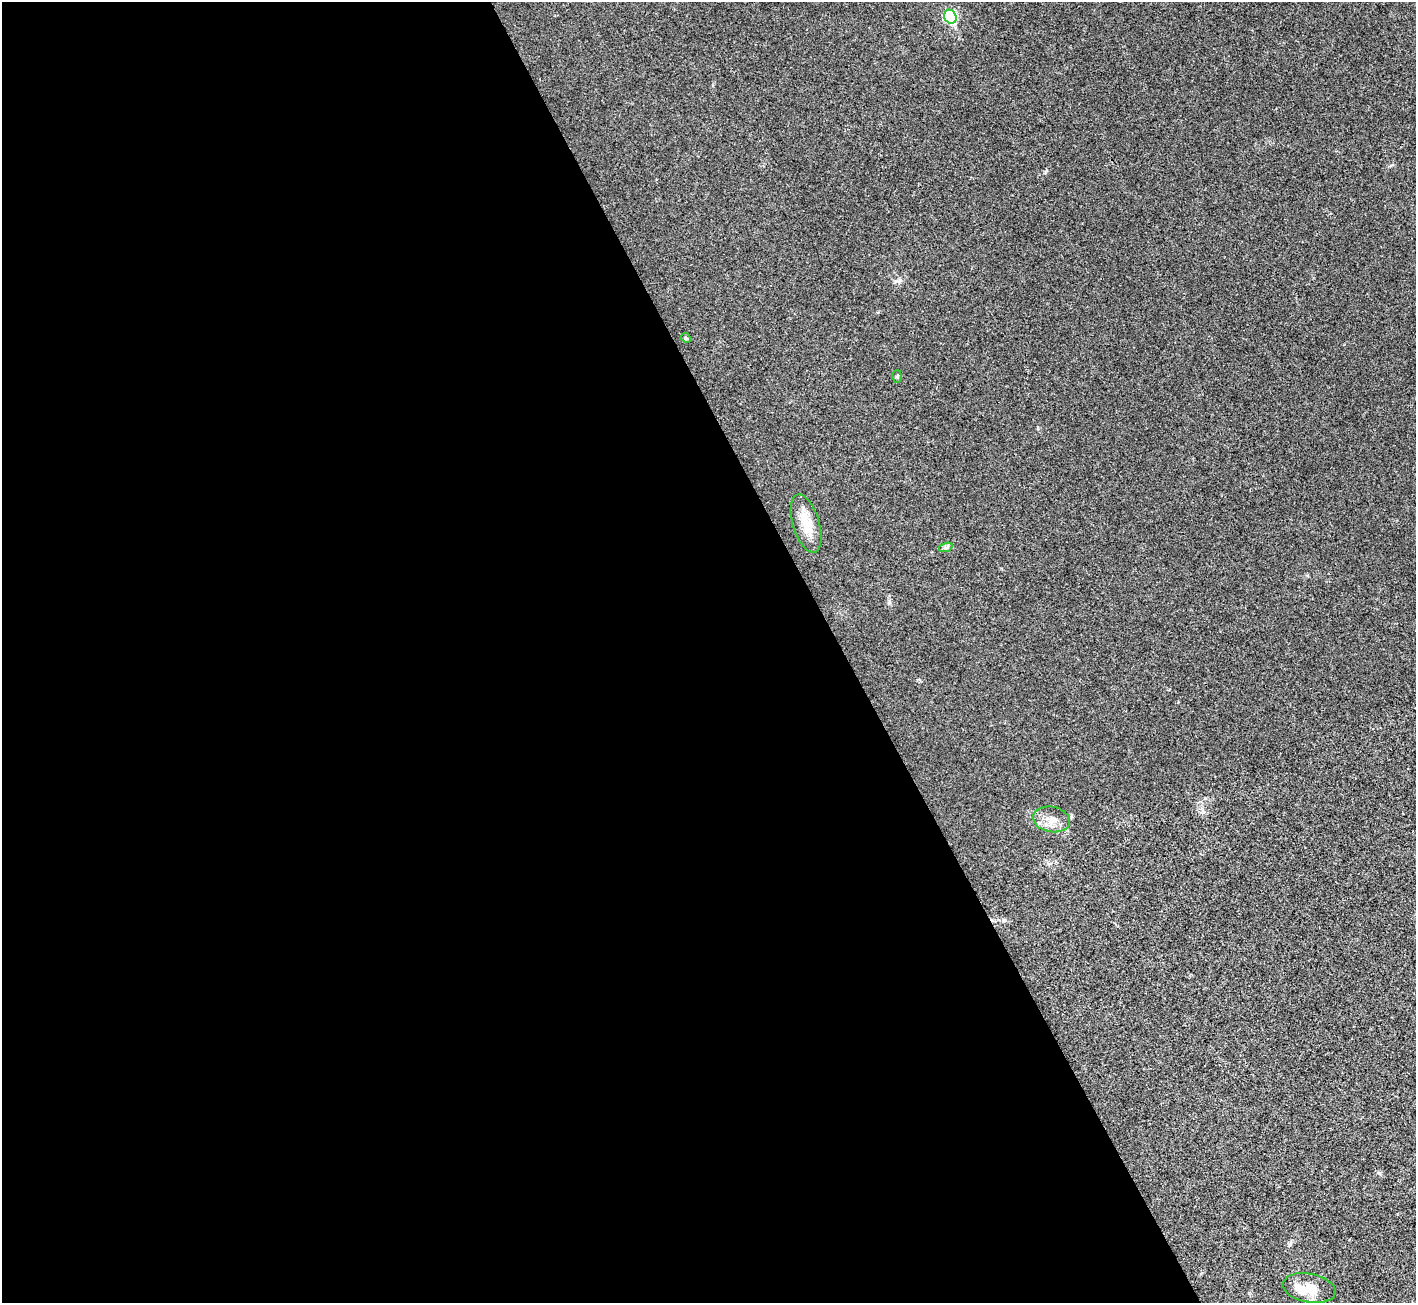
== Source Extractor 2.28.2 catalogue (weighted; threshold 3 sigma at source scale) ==
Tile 9 of 4 x 4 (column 1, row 3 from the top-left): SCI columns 5-1418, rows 1591-2891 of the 5661 x 5651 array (HDU 1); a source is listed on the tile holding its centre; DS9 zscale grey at full resolution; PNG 1418 x 1305 px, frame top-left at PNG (2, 2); each listed source drawn as its Kron ellipse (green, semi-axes under 4 px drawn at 4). Shown black and unused: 60% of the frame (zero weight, under 3 of 4 exposures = <1% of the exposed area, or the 3 px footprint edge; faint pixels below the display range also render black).
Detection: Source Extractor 2.28.2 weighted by HDU 2 'WHT'; one run over the whole footprint, this tile lists its part. Background 0.0216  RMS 0.0044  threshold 0.0196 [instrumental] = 3 sigma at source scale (4.5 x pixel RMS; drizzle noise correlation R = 1.50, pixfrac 1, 0.05/0.05 arcsec/px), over >= 5 px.
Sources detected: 8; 1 inside a brighter listed object's ellipse — not listed separately; the other 7 listed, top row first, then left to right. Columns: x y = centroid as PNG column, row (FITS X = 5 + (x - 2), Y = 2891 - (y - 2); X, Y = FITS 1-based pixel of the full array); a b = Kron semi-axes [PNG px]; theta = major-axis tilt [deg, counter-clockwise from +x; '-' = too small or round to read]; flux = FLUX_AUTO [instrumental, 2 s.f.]
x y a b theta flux
950 17 7 6 - 38
686 338 5 4 - 0.49
897 376 6 5 - 0.66
806 523 30 13 -73 8.3
946 547 7 4 19 0.92
1051 819 19 12 -11 5
1309 1288 27 14 -11 7.7